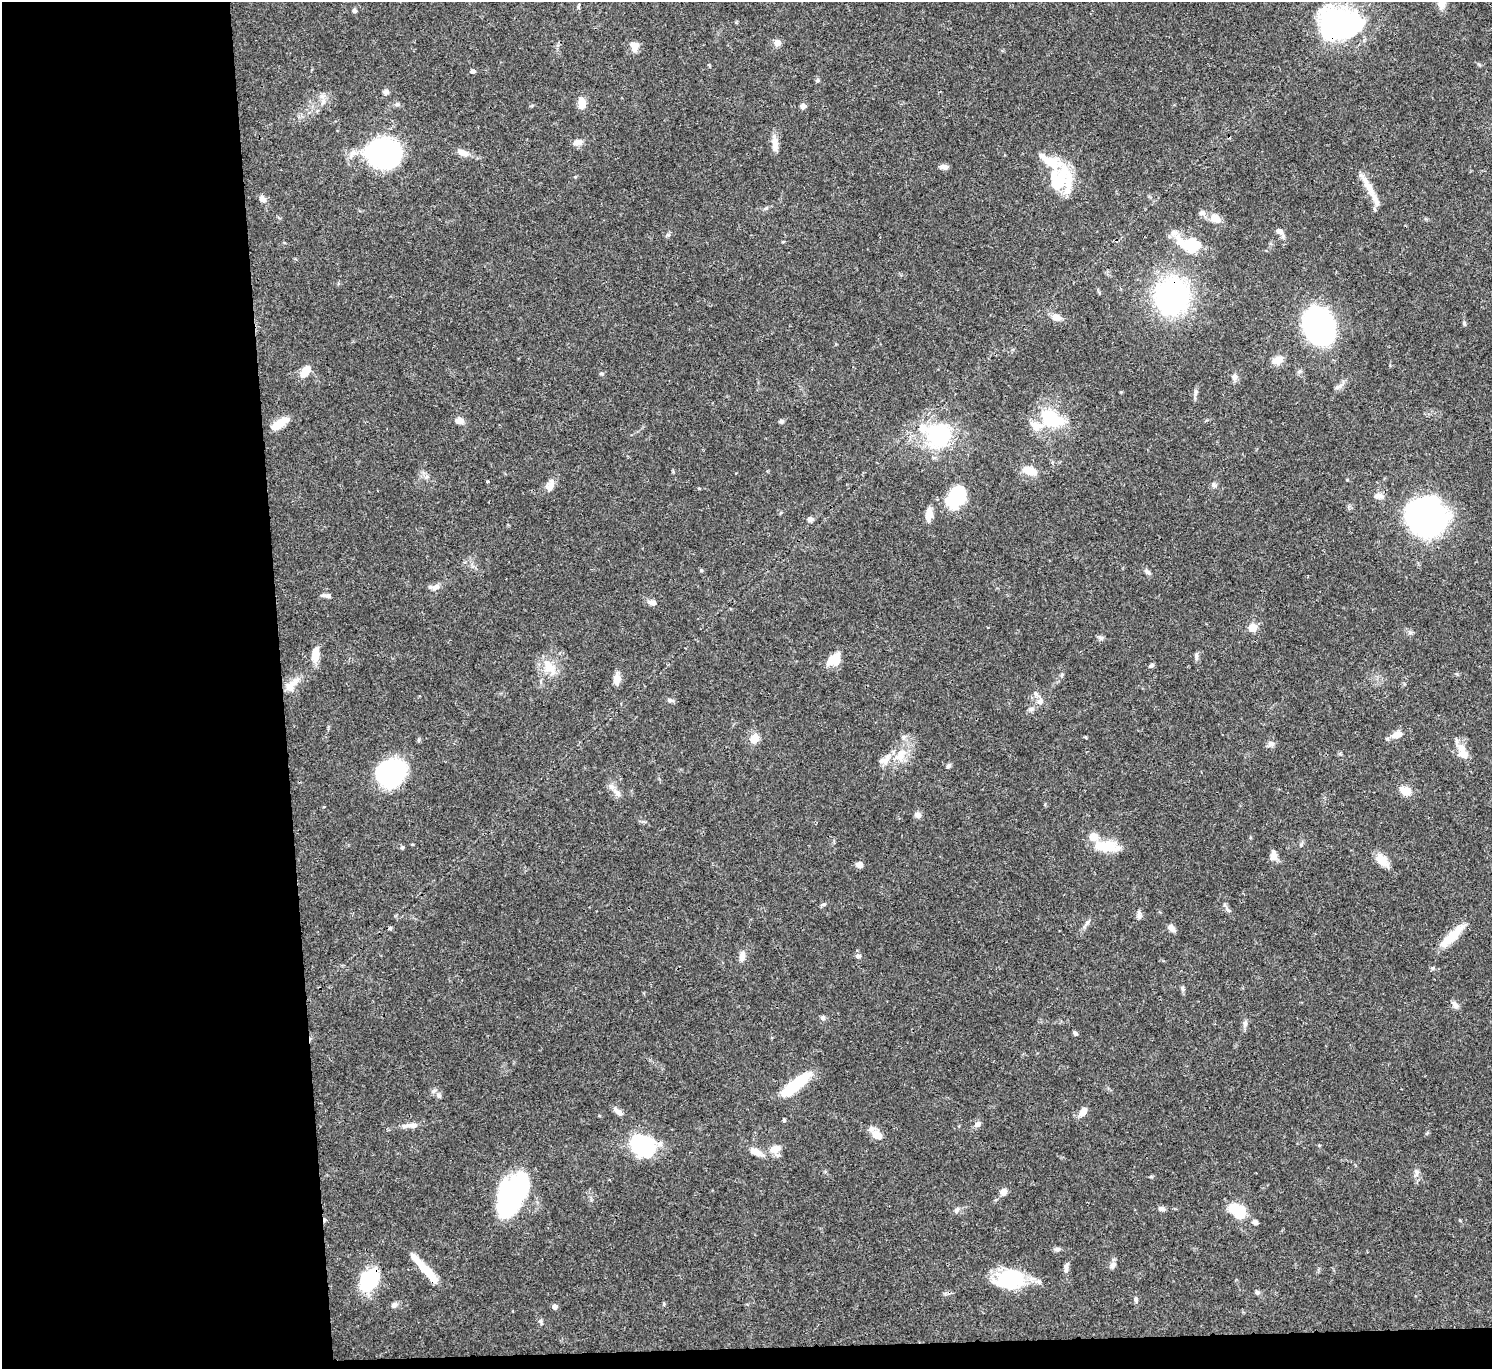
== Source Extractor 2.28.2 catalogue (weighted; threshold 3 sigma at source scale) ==
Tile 7 of 3 x 3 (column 1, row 3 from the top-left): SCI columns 1-1490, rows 131-1497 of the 4472 x 4452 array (HDU 1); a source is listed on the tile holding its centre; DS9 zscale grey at full resolution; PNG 1494 x 1371 px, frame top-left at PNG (2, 2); no overlay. Shown black and unused: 20% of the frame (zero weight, under 3 of 4 exposures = <1% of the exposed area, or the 3 px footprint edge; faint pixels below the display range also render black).
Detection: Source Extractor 2.28.2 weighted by HDU 2 'WHT'; one run over the whole footprint, this tile lists its part. Background 0.0546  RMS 0.003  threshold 0.0133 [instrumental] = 3 sigma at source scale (4.5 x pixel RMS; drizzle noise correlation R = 1.50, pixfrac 1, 0.05/0.05 arcsec/px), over >= 5 px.
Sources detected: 148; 5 inside a brighter object's white glare — not listed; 15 inside a brighter listed object's ellipse — not listed separately; the other 128 listed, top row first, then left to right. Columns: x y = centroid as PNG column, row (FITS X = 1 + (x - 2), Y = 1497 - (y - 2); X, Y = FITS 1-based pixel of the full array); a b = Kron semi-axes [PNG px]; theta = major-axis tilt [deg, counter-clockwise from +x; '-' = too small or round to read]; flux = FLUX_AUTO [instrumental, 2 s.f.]
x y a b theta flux
579 5 7 3 71 0.39
354 11 5 4 - 0.77
1340 25 40 31 -20 51
777 43 5 5 - 3.9
634 47 13 10 90 2.3
472 71 6 5 - 0.76
817 80 6 5 - 0.48
386 92 7 6 - 1
323 101 10 5 69 1.1
582 103 10 7 88 4.2
397 104 6 5 - 0.59
803 106 6 6 - 1.1
577 142 10 7 13 2
775 144 23 7 -85 2.5
353 153 12 8 48 2
383 153 25 20 -7 78
463 153 14 8 -22 2.2
944 167 11 6 -9 1.2
1061 179 30 28 -76 17
1368 186 30 9 -60 4.6
262 199 10 7 -44 1.3
766 208 7 4 44 0.49
1202 213 8 7 - 1.2
1215 218 15 10 -36 3.4
1279 231 9 6 -28 1.4
668 235 7 4 19 0.49
783 242 5 3 - 0.27
1191 244 29 14 -15 12
1172 296 33 30 82 59
1057 317 12 8 -16 2.2
1464 323 7 4 -64 0.45
1319 326 22 18 -70 110
1277 360 13 9 26 2.8
305 372 14 7 55 4.6
601 374 6 4 18 0.36
1234 377 9 7 74 1.1
1338 387 13 5 22 1.2
1196 392 9 5 80 0.87
1052 419 26 13 -21 17
459 420 11 8 30 1.6
782 421 6 5 - 0.59
280 423 20 8 33 5.2
1036 425 20 12 -23 4
938 435 31 29 -61 25
1030 471 21 10 -17 3.8
426 477 7 4 33 0.64
1214 485 9 4 -54 0.59
550 486 17 8 63 2.3
1378 496 11 7 0 1.4
956 498 21 14 60 19
929 514 15 8 84 2.5
1426 517 40 37 -22 76
810 519 7 5 -5 1
701 570 5 4 - 0.33
1147 572 9 5 -45 0.79
435 587 14 7 22 1.6
327 596 12 5 -3 1.1
652 603 10 6 -10 1.3
1252 628 5 5 - 9.3
1410 632 7 4 19 0.55
1100 638 8 4 -45 0.65
315 654 18 8 84 3.8
1196 656 9 5 -85 0.82
833 660 16 11 35 5
1151 665 7 5 30 0.57
549 667 23 13 -57 5.5
1062 675 6 4 88 0.46
617 679 12 7 81 2.6
291 685 23 11 46 4.3
670 700 9 5 -14 0.75
1040 701 11 9 -85 1.7
1397 735 17 8 13 2.5
1085 737 6 3 -18 0.28
754 738 8 7 - 4.8
1271 744 9 7 13 1.1
1462 749 19 9 -43 3.1
900 755 23 12 56 5.8
948 766 7 5 43 0.66
391 773 24 21 21 48
1405 791 11 8 -21 4.2
617 792 15 6 -43 1.7
918 815 9 7 -21 1.2
1250 837 4 3 - 0.27
1106 846 30 11 -5 8.1
402 847 5 4 - 0.44
1274 855 14 8 -81 1.9
1381 860 17 11 -60 3.5
859 865 8 7 - 1.3
823 904 8 4 8 0.48
1228 910 11 4 -45 0.83
1139 914 12 5 -86 0.87
390 928 5 5 - 0.44
1171 928 10 6 -44 1.5
1452 936 37 9 44 6.8
742 956 12 7 83 1.8
858 956 8 6 -7 0.87
1183 989 7 4 -72 0.55
1455 1005 11 7 -42 1.2
823 1018 7 6 - 0.73
1245 1024 8 6 -89 0.92
1075 1033 5 4 - 0.76
793 1085 33 10 39 13
439 1096 8 5 -75 0.73
618 1111 14 6 -36 1.5
1083 1112 10 6 52 2.7
784 1120 4 4 - 0.44
977 1124 9 6 35 1.2
413 1125 12 7 3 1.7
877 1135 13 9 -26 3.3
642 1145 18 13 -34 47
775 1149 16 10 23 3.3
755 1152 16 7 -27 2.9
1003 1192 7 6 - 2
511 1193 46 22 68 40
1161 1209 9 6 -12 0.86
957 1210 8 6 69 0.93
1237 1210 17 10 -35 12
1255 1222 6 5 - 0.99
1057 1249 9 5 14 0.71
1113 1265 11 6 61 1.1
423 1267 29 10 -48 5.5
1066 1267 12 6 88 1.2
1012 1278 30 24 -49 15
369 1280 24 16 57 19
1257 1292 6 5 - 0.6
1136 1300 8 5 -75 0.71
394 1305 10 6 38 0.95
555 1307 6 5 - 1.2
Overlapping masked pixels (flux is a lower limit): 3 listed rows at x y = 1340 25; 1172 296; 369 1280
Unlisted compact peaks at least as high as the median listed source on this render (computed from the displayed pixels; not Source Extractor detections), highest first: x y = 1417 1172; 487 481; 1087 922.